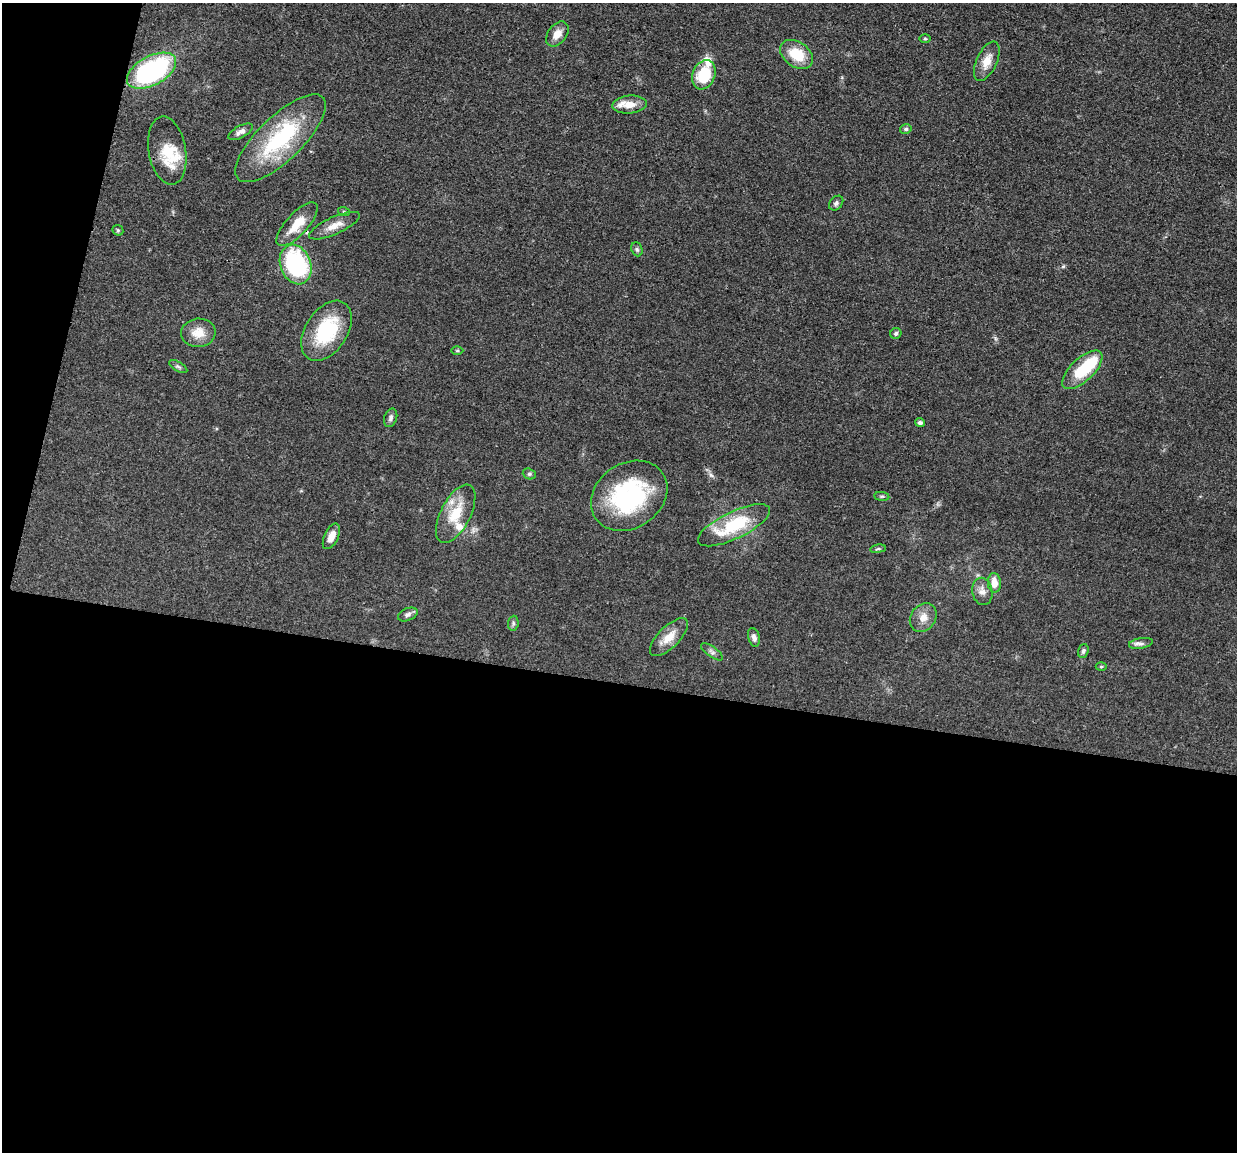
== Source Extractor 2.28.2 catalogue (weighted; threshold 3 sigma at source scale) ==
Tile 13 of 4 x 4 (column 1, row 4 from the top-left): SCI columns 5-1239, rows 248-1397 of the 4950 x 4974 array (HDU 1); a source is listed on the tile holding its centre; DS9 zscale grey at full resolution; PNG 1239 x 1154 px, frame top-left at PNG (2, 3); each listed source drawn as its Kron ellipse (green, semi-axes under 4 px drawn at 4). Shown black and unused: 44% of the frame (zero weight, under 3 of 4 exposures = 1% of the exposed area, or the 3 px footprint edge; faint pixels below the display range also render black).
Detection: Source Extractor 2.28.2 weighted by HDU 2 'WHT'; one run over the whole footprint, this tile lists its part. Background 0.0475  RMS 0.005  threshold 0.0223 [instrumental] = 3 sigma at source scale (4.5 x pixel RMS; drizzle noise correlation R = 1.50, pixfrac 1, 0.05/0.05 arcsec/px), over >= 5 px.
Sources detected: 49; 1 inside a brighter object's white glare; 1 cosmic-ray / hot-pixel residue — neither listed nor drawn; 3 inside a brighter listed object's ellipse — not listed separately; the other 44 listed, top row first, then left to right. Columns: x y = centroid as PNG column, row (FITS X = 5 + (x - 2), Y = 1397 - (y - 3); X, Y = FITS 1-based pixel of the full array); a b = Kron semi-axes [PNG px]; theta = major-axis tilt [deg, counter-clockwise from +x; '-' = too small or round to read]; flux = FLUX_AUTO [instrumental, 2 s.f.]
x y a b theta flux
557 34 14 9 52 4.7
925 39 6 4 0 0.57
797 54 18 12 -35 13
987 61 21 10 65 6.3
151 71 27 14 28 77
704 75 15 11 68 21
629 105 17 9 4 6.5
906 129 6 4 15 1
240 132 13 6 28 2.2
281 138 59 22 44 46
167 151 34 18 -80 13
836 203 8 6 47 1.3
344 212 6 4 -20 0.61
297 224 28 11 47 10
334 226 27 8 24 5.6
118 230 6 5 - 0.69
637 249 7 5 -68 0.97
296 264 20 15 -69 57
327 331 33 21 57 31
198 333 17 14 5 7.1
896 333 6 5 - 1
457 351 6 4 0 0.62
178 367 10 4 -30 1.1
1082 370 25 11 43 21
391 418 9 6 71 1.5
920 423 5 4 - 1.2
529 474 7 5 -19 0.88
629 496 40 32 34 55
882 496 8 4 -7 0.7
456 514 32 15 62 15
734 525 39 13 26 27
331 536 14 7 65 4.3
878 549 8 4 8 0.81
994 583 10 6 -87 5.5
982 591 14 10 -79 3.3
408 614 10 6 22 1.7
923 617 15 12 52 4.9
513 623 7 5 84 1
669 637 24 10 45 7.3
754 637 9 5 -75 1.8
1141 643 12 5 10 1.7
1083 651 7 5 70 1.2
712 652 13 5 -35 1.6
1101 667 5 3 - 0.54